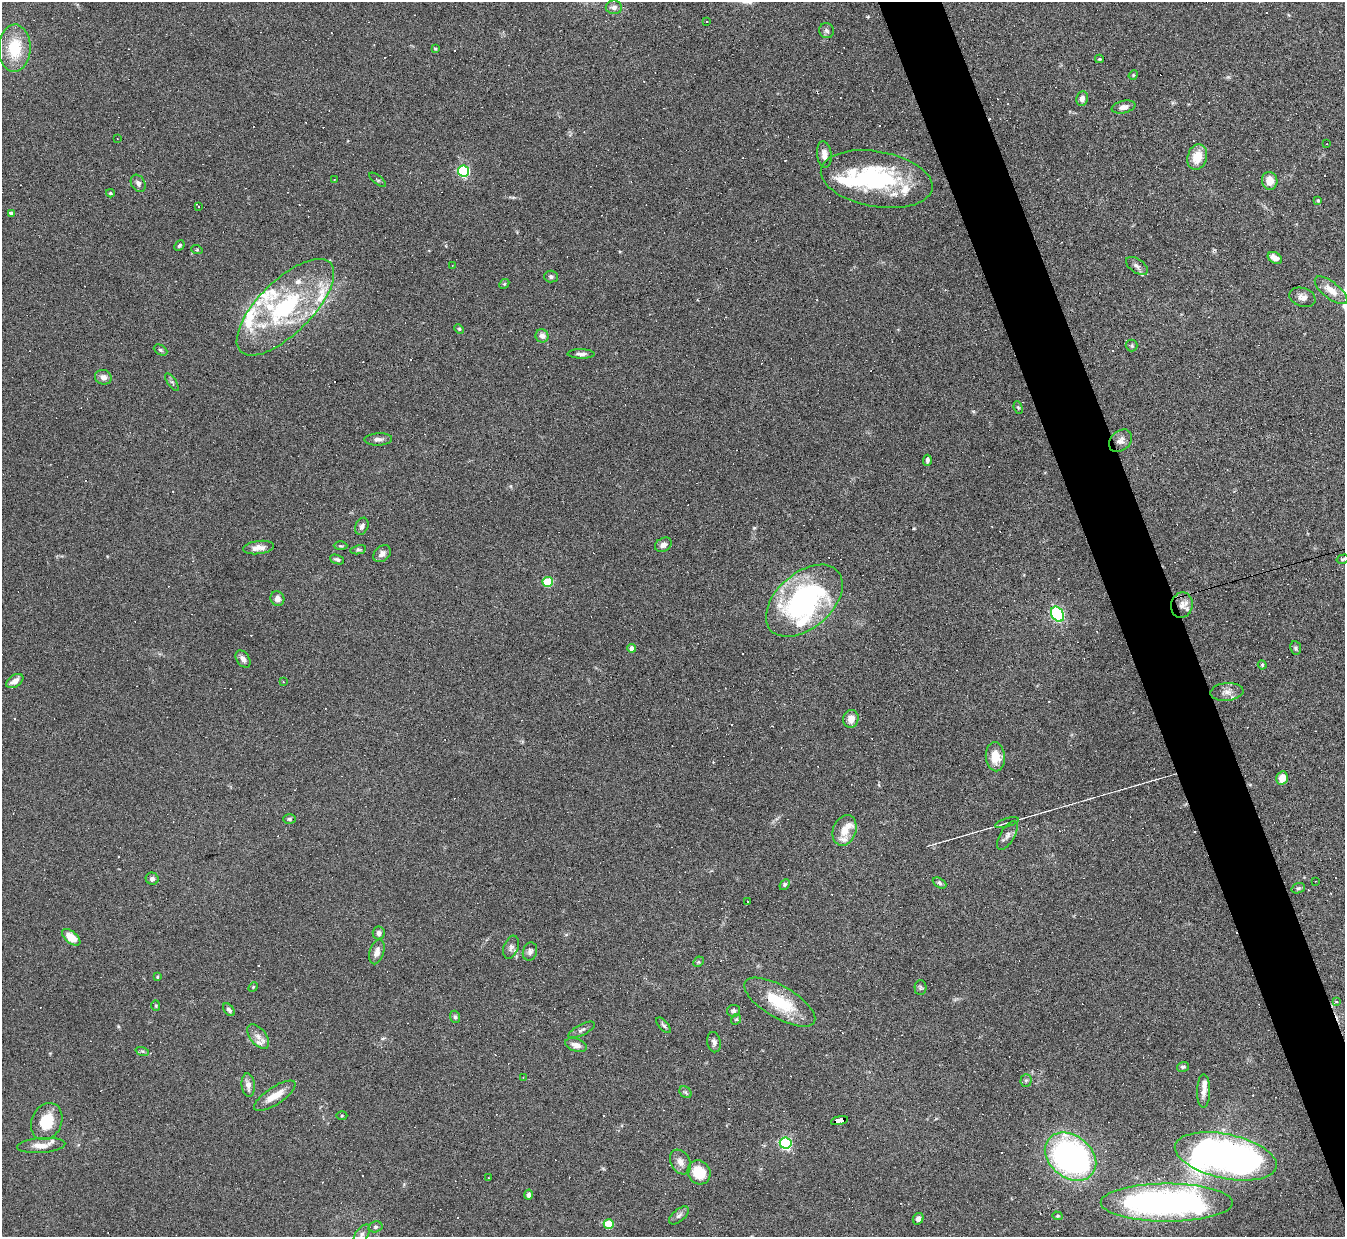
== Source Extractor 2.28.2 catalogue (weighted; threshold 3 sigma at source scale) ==
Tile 6 of 4 x 4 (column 2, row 2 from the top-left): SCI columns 1344-2686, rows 2617-3851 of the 5371 x 5357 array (HDU 1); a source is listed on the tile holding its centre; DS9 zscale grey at full resolution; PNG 1347 x 1239 px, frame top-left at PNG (2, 2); each listed source drawn as its Kron ellipse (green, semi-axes under 4 px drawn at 4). Shown black and unused: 4% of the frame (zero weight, under 4 of 8 exposures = <1% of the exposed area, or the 3 px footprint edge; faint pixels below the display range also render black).
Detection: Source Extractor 2.28.2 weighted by HDU 2 'WHT'; one run over the whole footprint, this tile lists its part. Background 0.0744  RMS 0.0043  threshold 0.0175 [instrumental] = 3 sigma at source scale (4.09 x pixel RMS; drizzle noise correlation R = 1.36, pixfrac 0.8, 0.05/0.05 arcsec/px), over >= 5 px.
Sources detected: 251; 2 inside a brighter object's white glare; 106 cosmic-ray / hot-pixel residue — neither listed nor drawn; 19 inside a brighter listed object's ellipse — not listed separately; the other 124 listed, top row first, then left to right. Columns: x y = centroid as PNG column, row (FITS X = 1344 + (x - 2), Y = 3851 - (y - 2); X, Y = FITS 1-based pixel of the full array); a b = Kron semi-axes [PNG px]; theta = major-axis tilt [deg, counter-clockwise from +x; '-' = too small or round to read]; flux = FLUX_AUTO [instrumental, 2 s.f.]
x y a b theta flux
614 7 8 7 - 1.6
707 21 3 3 - 5
826 31 7 7 - 1
15 48 23 16 88 15
435 49 4 3 - 0.37
1099 59 4 3 - 0.44
1133 75 5 4 - 0.44
1082 99 7 6 - 1.8
1124 107 12 6 12 2.1
117 139 3 2 - 0.24
1327 144 3 2 - 0.33
824 154 13 7 -83 2.6
1197 157 13 9 73 6.9
464 171 5 5 - 56
877 179 56 27 -10 46
334 180 3 2 - 0.3
377 180 10 3 -40 0.53
1270 181 9 7 -80 4.2
138 183 9 6 -59 1.3
110 193 4 3 - 0.56
1318 201 4 3 - 0.56
198 207 4 3 - 1.2
11 213 4 4 - 1.5
179 245 6 4 46 0.62
197 250 6 3 -18 0.41
1275 258 8 5 -28 2.8
452 265 2 2 - 0.23
1137 266 12 6 -34 1.6
551 277 7 6 - 0.82
504 284 5 4 - 0.42
1331 290 20 8 -38 5.4
1302 297 13 9 -18 2.4
285 307 63 26 45 51
459 329 5 4 - 0.45
542 336 6 6 - 2.3
1132 346 6 6 - 0.66
160 350 7 5 -28 0.69
581 354 13 4 -1 1.5
103 377 8 7 - 2.1
172 382 10 4 -55 0.74
1018 408 6 4 -68 0.54
378 439 14 6 3 1.8
1121 441 13 9 42 2.4
927 460 5 4 - 1
362 526 9 6 68 1.2
663 545 9 6 30 1.9
341 546 7 3 -1 0.5
259 548 15 6 7 2.9
358 550 8 4 12 0.64
382 554 10 7 42 1.9
1343 559 6 4 16 0.58
337 560 7 4 -21 0.83
548 582 5 5 - 20
277 599 7 7 - 1.7
804 601 45 27 41 80
1182 605 13 11 80 3.4
1058 614 8 6 -56 65
632 648 4 4 - 2.3
1296 648 7 5 -81 0.74
243 659 9 6 -57 1.8
1262 665 5 4 - 0.44
15 681 9 6 33 2.8
283 682 4 4 - 0.46
1227 692 16 9 5 2.6
851 719 9 7 74 3.1
995 757 14 9 -85 5.9
1282 778 7 5 77 4.6
289 819 6 5 - 0.7
1007 823 12 2 17 0.76
844 830 16 11 69 5.1
1007 835 16 7 59 1.9
152 879 6 6 - 1.2
1316 881 3 2 - 0.36
939 883 7 4 -28 0.8
785 885 6 4 50 0.69
1298 888 7 5 20 0.73
748 901 3 2 - 0.37
379 933 6 6 - 1.3
71 937 11 6 -40 6.6
511 947 12 7 70 1.6
530 951 9 7 70 1.3
377 952 13 7 73 2.6
698 962 6 4 44 0.58
157 977 4 3 - 0.35
253 987 5 4 - 0.43
920 988 7 6 - 0.74
1336 1001 4 4 - 1.2
780 1002 40 16 -30 18
156 1005 5 4 - 0.48
229 1010 7 4 -51 1
733 1011 6 5 - 0.9
455 1017 6 5 - 0.78
736 1019 6 4 62 0.62
664 1025 10 4 -47 0.85
582 1030 14 5 28 1.2
258 1037 14 8 -51 2.8
714 1042 10 7 -79 1.4
576 1045 11 6 -18 2.4
142 1051 7 4 -18 0.66
1183 1067 6 5 - 0.85
523 1077 3 2 - 0.23
1026 1080 6 5 - 0.77
248 1085 12 6 -84 2.4
1204 1091 16 6 89 2.5
686 1092 7 5 -35 0.68
275 1096 24 8 33 5.8
342 1115 5 3 - 0.39
47 1121 19 15 66 11
839 1121 9 4 12 170
786 1143 6 5 - 60
41 1145 24 7 4 3.9
1226 1156 52 22 -12 220
1071 1157 28 21 -38 120
680 1162 13 9 -59 2.5
699 1172 12 11 - 9.7
488 1178 3 2 - 0.29
529 1195 5 4 - 1.8
1167 1203 66 19 0 160
679 1215 12 6 41 1.3
1057 1216 5 4 - 0.52
918 1219 6 5 - 1.4
609 1224 5 5 - 13
375 1227 7 5 15 0.79
362 1234 11 6 54 1.5
Overlapping masked pixels (flux is a lower limit): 1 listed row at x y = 839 1121
Isophote crosses this tile's border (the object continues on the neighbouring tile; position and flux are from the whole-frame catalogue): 1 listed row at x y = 362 1234